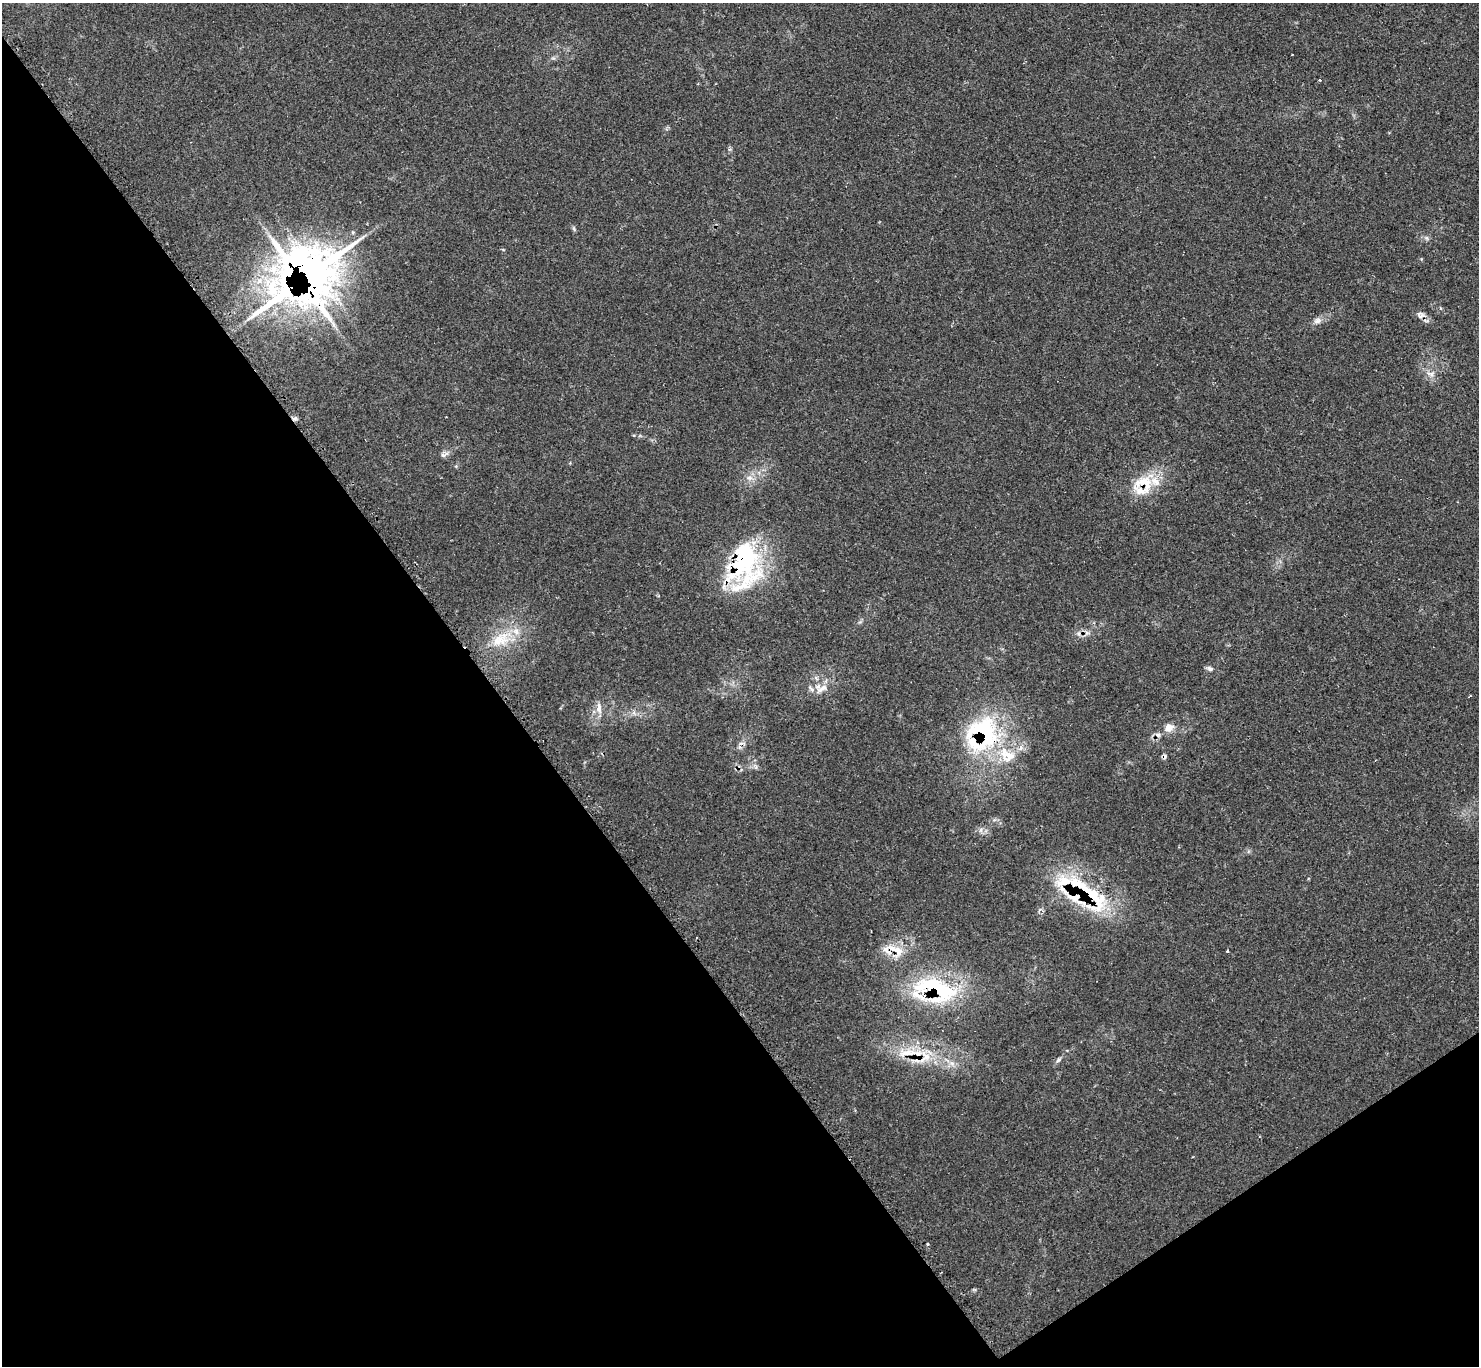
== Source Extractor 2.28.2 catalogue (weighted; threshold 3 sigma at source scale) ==
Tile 14 of 4 x 4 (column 2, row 4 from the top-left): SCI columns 1478-2954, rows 152-1515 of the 5917 x 5907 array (HDU 1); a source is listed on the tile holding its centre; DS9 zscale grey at full resolution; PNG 1481 x 1368 px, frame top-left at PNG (2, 3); no overlay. Shown black and unused: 37% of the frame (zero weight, under 2 of 3 exposures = <1% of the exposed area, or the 3 px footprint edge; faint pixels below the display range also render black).
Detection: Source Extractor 2.28.2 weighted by HDU 2 'WHT'; one run over the whole footprint, this tile lists its part. Background 0.0673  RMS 0.0062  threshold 0.0279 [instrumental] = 3 sigma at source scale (4.5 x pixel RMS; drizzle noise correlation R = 1.50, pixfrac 1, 0.05/0.05 arcsec/px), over >= 5 px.
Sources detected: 39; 3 cosmic-ray / hot-pixel residue — not listed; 8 inside a brighter listed object's ellipse — not listed separately; the other 28 listed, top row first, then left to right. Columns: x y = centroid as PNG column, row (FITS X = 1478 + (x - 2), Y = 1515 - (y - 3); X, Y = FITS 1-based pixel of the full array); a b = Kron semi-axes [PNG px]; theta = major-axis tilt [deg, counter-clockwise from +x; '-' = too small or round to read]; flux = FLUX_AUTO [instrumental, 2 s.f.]
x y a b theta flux
1292 54 2 2 - 0.59
1320 80 3 2 - 1.2
574 229 8 3 -71 0.97
1427 238 7 4 -71 1
312 272 75 64 -72 330
1420 315 13 9 -13 3
1317 321 12 7 27 3
1431 374 11 8 -12 3.5
444 454 12 6 23 2.3
749 478 9 7 -1 2.9
1145 483 23 17 -42 17
744 565 60 38 82 84
500 639 29 18 25 19
1210 669 8 6 -16 1.9
822 689 21 8 32 6
1470 696 5 2 - 0.65
599 708 18 7 -89 4.8
1169 728 12 10 14 5.1
985 732 56 31 -78 71
739 747 7 4 -71 1.3
1088 893 85 21 -41 53
893 949 21 9 -22 9.6
1227 951 3 3 - 0.79
936 990 63 30 -18 70
908 1053 35 11 5 17
1058 1060 7 5 51 1.4
952 1063 7 4 -19 2
927 1244 3 3 - 0.91
Overlapping masked pixels (flux is a lower limit): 8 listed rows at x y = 312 272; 1145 483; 744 565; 985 732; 1088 893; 893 949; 936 990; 908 1053
Unlisted compact peaks at least as high as the median listed source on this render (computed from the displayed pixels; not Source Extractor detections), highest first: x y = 981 830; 634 435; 1421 259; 729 149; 503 250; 860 622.